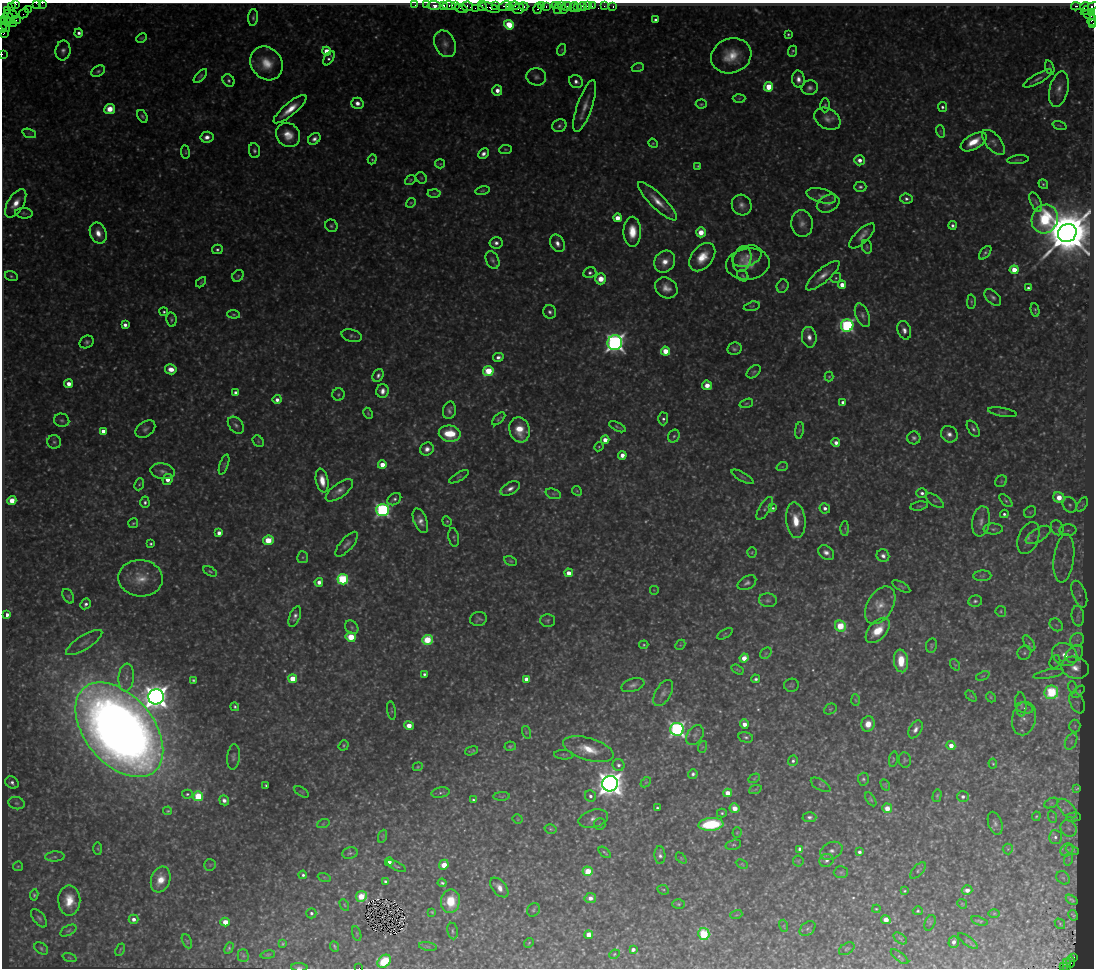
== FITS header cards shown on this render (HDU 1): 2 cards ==
NAXIS1  =                 1092
NAXIS2  =                  966

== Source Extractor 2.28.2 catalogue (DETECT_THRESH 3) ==
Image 1092 x 966 px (HDU 1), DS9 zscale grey, 1 PNG px = 1 image px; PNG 1096 x 970 px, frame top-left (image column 1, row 966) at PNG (2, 3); each listed source drawn as its Kron ellipse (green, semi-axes under 4 px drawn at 4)
Background 1.52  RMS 0.079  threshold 0.237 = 3 sigma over >= 5 px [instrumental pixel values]
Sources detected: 632; of the 632, the 500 brightest by FLUX_AUTO listed and drawn (132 fainter detections omitted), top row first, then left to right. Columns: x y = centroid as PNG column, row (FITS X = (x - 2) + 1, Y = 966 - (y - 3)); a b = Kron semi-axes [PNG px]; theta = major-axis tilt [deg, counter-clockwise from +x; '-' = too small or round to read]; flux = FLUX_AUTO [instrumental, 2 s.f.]
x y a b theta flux
37 3 4 2 - 47
42 3 2 2 - 12
16 4 3 2 - 21
415 5 2 2 - 21
426 5 2 2 - 36
434 5 7 3 -2 410
444 5 3 3 - 90
449 5 6 3 0 110
455 5 4 3 - 53
495 5 3 3 - 62
467 6 6 5 - 75
482 6 5 3 - 62
504 6 7 4 22 240
514 6 5 3 - 34
524 6 4 3 - 150
541 6 3 2 - 48
546 6 3 2 - 40
555 6 3 3 - 54
562 6 2 2 - 53
567 6 5 3 - 160
582 6 4 3 - 130
587 6 2 2 - 15
592 6 2 2 - 30
604 6 3 2 - 12
613 6 3 2 - 19
1076 6 5 3 - 670
11 7 4 2 - 38
574 7 5 3 - 22
1085 7 5 2 - 20
461 8 6 2 -17 63
475 8 2 2 - 26
490 8 10 4 -20 430
509 8 3 3 - 210
518 8 6 5 - 260
558 8 5 3 - 130
577 8 2 2 - 15
1089 8 10 3 34 200
28 9 2 2 - 36
538 9 5 3 - 100
8 10 4 2 - 12
563 10 2 2 - 45
24 13 5 2 - 45
1092 13 4 3 - 67
12 15 5 3 - 63
1089 15 6 3 -27 100
9 17 7 3 -61 92
253 17 8 5 85 13
5 20 3 2 - 42
15 20 5 2 - 52
656 20 4 3 - 20
1092 20 6 3 72 100
11 23 6 2 -17 62
1093 24 3 2 - 39
5 25 8 3 -60 150
509 25 5 4 - 210
3 28 4 2 - 74
4 33 3 2 - 80
79 33 4 4 - 21
788 34 3 3 - 7.6
141 38 5 3 - 7
445 44 14 10 -64 44
561 50 6 4 70 6.7
63 51 10 7 81 26
327 51 4 4 - 88
793 51 5 3 - 8.3
2 54 2 2 - 22
731 56 20 17 20 140
329 58 8 4 56 15
267 63 18 15 -52 120
638 67 6 4 18 7.6
1050 68 7 4 -72 7.9
98 71 7 5 34 12
200 76 8 4 47 11
536 77 10 8 -13 23
798 79 8 6 -85 36
1038 79 16 5 29 25
229 80 6 5 - 14
576 81 7 6 - 25
768 87 5 4 - 210
810 88 8 7 - 22
1059 89 18 9 76 51
497 90 5 5 - 44
739 98 6 4 2 7.7
357 103 6 5 - 31
701 104 5 4 - 7.4
825 105 7 4 89 9.8
585 106 27 7 71 62
942 107 5 4 - 13
110 109 5 5 - 87
290 109 21 6 40 95
142 116 7 4 -57 10
827 119 14 10 -31 42
1059 125 7 3 -19 6.2
559 126 7 6 - 15
940 131 6 4 -72 6.9
29 133 7 4 -19 11
288 135 13 11 -48 83
207 137 6 5 - 35
314 139 7 5 37 23
974 142 14 7 30 110
994 142 15 7 -49 28
653 143 5 4 - 6.2
505 149 6 4 5 7.9
254 151 7 5 -82 14
185 152 7 3 -82 6.2
483 154 6 5 - 26
372 159 5 4 - 7.4
860 160 5 5 - 46
1018 160 11 3 5 8.6
440 164 5 4 - 6.7
698 166 4 3 - 6.9
421 178 6 5 - 8.3
410 180 6 4 39 6.7
1043 184 5 4 - 9.4
860 187 6 5 - 13
482 190 7 4 11 7.5
434 193 6 4 -2 8.3
821 196 15 7 -15 34
906 199 6 5 - 18
657 201 26 7 -44 84
1036 202 10 5 -65 16
16 203 16 8 59 75
411 203 5 4 - 7
828 204 12 8 26 29
742 205 10 9 - 35
24 213 9 5 -6 12
617 218 4 4 - 67
1045 219 14 13 - 560
802 224 13 11 -85 42
952 225 4 4 - 18
331 226 6 6 - 11
632 232 15 8 -89 110
701 232 5 5 - 76
98 233 11 8 -68 57
1067 233 9 8 - 42000
862 236 16 6 44 39
496 243 6 5 - 22
557 243 9 6 -63 35
867 247 7 5 -77 9.8
217 249 5 5 - 13
985 253 8 4 51 13
747 256 15 10 21 44
702 257 16 10 51 120
742 259 13 9 75 34
492 260 9 6 -63 18
665 262 11 10 - 67
748 264 22 15 7 92
1014 270 4 4 - 110
590 273 6 5 - 16
11 276 6 5 - 10
238 276 6 5 - 11
743 276 6 5 - 9.6
823 276 21 7 40 51
836 278 5 5 - 9.8
601 279 5 5 - 79
201 282 6 3 46 6.3
842 285 4 4 - 70
783 286 7 5 64 9.9
666 288 12 10 -35 53
1028 288 4 3 - 14
993 297 10 6 -43 19
971 302 7 4 88 8.2
752 306 8 4 14 8.8
1035 310 7 3 -80 7.8
164 312 4 4 - 9.4
550 312 7 6 - 18
233 314 6 4 -5 8.2
862 315 12 6 -68 25
171 319 7 5 -81 11
125 325 4 4 - 23
847 326 6 6 - 1100
904 330 9 6 -71 30
352 336 10 6 -15 15
809 337 10 7 -83 41
87 342 7 6 - 14
615 343 7 7 - 2800
734 349 7 6 - 18
665 351 4 4 - 110
498 357 5 4 - 25
171 369 6 5 - 62
488 371 5 5 - 270
754 372 8 5 40 11
378 375 7 5 62 18
829 377 5 4 - 6.6
69 384 4 4 - 48
707 385 5 5 - 53
382 391 7 6 - 34
235 393 4 4 - 20
338 395 6 6 - 11
277 400 4 4 - 33
843 402 4 3 - 21
746 403 7 4 18 8
449 410 9 6 78 20
1002 412 14 3 -10 9.9
368 413 6 4 -63 6.8
499 419 8 3 44 9.6
663 419 6 5 - 15
62 420 8 6 -14 14
236 425 9 6 -49 21
617 427 9 3 -27 9.6
145 429 11 7 36 21
973 429 9 5 -58 15
520 430 13 10 -74 120
799 430 8 4 81 11
103 431 4 4 - 33
450 434 11 8 -9 170
949 434 9 7 -44 33
674 436 7 5 60 13
914 438 6 6 - 16
605 440 4 4 - 77
258 441 6 5 - 8.8
54 442 7 6 - 15
836 443 4 4 - 31
599 447 5 4 - 6.4
427 449 7 6 - 31
622 455 4 4 - 45
224 465 11 3 71 9.2
382 465 4 4 - 85
782 467 6 3 18 6.8
163 471 12 8 -9 32
459 477 11 4 31 9.7
742 477 12 4 -30 13
168 479 6 4 63 49
322 481 12 6 -78 73
1001 481 6 5 - 8.7
139 484 6 4 66 8.6
510 488 10 6 30 30
339 490 16 7 36 38
577 491 5 4 - 7.1
922 493 5 5 - 19
553 494 8 5 -19 11
1059 497 6 5 - 100
394 499 7 5 36 15
12 500 4 4 - 120
935 501 10 5 -36 14
1006 501 8 4 -42 10
145 502 6 4 -88 14
1070 505 8 6 -61 21
1082 505 8 4 58 12
919 506 9 4 9 9.6
765 508 13 5 57 17
773 508 4 3 - 8.9
825 508 5 5 - 24
383 510 6 6 - 1300
1030 512 6 5 - 9.3
1004 514 4 4 - 13
796 520 18 9 -84 120
420 521 13 6 -69 39
447 521 5 4 - 6.9
981 521 15 9 80 42
133 523 5 4 - 7
845 528 7 4 89 8.7
1057 528 8 6 -66 16
993 529 10 5 0 15
1068 530 8 6 1 18
219 533 4 4 - 31
1038 535 14 6 31 33
454 537 9 5 -81 10
1028 538 16 10 68 50
268 540 5 5 - 160
151 544 3 3 - 8.7
347 544 15 6 49 25
752 552 5 4 - 6.6
826 553 9 6 -38 31
883 556 6 6 - 23
303 557 6 5 - 10
1064 558 24 10 83 81
511 561 7 4 -26 8.3
210 571 7 4 -30 9.3
569 573 4 4 - 61
982 576 9 5 3 13
141 578 22 18 -5 130
343 579 5 5 - 590
319 582 4 4 - 37
747 583 10 6 29 19
901 586 10 4 -30 9.5
654 590 5 5 - 7.7
1079 594 14 6 -70 27
68 596 8 5 -61 12
768 600 9 7 -4 17
975 601 7 5 11 13
86 604 6 5 - 17
880 605 20 13 59 83
1001 611 5 5 - 7.7
7 615 4 4 - 33
295 616 11 5 69 23
1078 616 10 6 -83 21
478 619 8 7 - 17
547 620 7 6 - 12
1056 625 7 5 -44 13
840 626 6 5 - 220
352 627 7 6 - 15
878 630 15 8 48 120
725 634 9 3 30 6.8
351 637 5 4 - 170
427 640 5 5 - 320
1077 640 7 6 - 21
84 643 21 7 32 40
1029 643 9 4 -55 12
644 645 4 4 - 7.5
680 645 6 4 44 6.8
931 645 7 5 78 9.9
766 653 6 5 - 9.8
1024 653 7 6 - 15
1065 654 13 10 -32 96
1074 654 10 7 44 30
744 658 4 4 - 81
901 661 11 7 -84 160
1055 662 7 5 68 10
955 665 6 4 -54 8.1
1075 668 14 11 -17 67
737 670 6 3 -31 6.6
424 674 4 3 - 12
1049 674 15 3 11 17
983 676 7 3 22 6.4
126 677 14 7 86 46
292 679 4 4 - 150
526 679 4 4 - 32
755 679 4 3 - 12
193 680 3 3 - 9.5
633 685 12 6 19 25
791 685 7 6 - 10
1072 687 6 4 -72 6.8
1051 692 7 6 - 630
1078 692 7 4 43 9
663 693 14 7 59 27
971 696 6 4 -44 6.7
156 697 8 7 - 6800
991 697 5 4 - 7
855 700 6 4 -87 7.7
1077 702 11 6 -65 17
1021 704 12 5 -85 22
235 707 4 4 - 9.5
1025 708 9 5 -14 15
830 709 6 5 - 7.9
391 710 9 3 -81 7.2
1024 718 17 12 79 48
744 724 5 4 - 52
868 724 8 6 72 61
409 725 5 4 - 91
1075 726 6 5 - 14
677 729 7 6 - 1900
915 729 10 6 62 30
119 730 55 34 -50 12000
526 732 6 4 -73 7.7
695 735 11 7 55 22
746 737 7 5 -14 13
1071 742 9 5 65 20
344 745 5 4 - 7.7
510 746 6 4 13 9.5
951 746 4 4 - 62
702 747 6 4 70 6.5
588 749 26 11 -16 130
472 751 7 3 16 8.4
564 755 10 4 -4 11
233 757 13 6 84 17
893 759 8 3 79 6.8
905 760 7 6 - 11
793 761 5 5 - 13
993 764 5 4 - 6.3
619 765 6 5 - 18
418 767 5 4 - 7.4
693 774 5 4 - 16
754 778 6 4 31 7
863 779 6 5 - 12
12 782 7 5 -39 19
646 782 6 4 42 7.8
610 784 8 7 - 8200
266 785 3 3 - 7.2
820 785 11 5 -30 11
885 785 6 4 -60 6.4
1076 788 4 3 - 7.8
755 790 6 4 21 7.6
302 792 8 3 -31 7.3
441 793 9 5 10 15
728 793 4 4 - 76
187 794 5 4 - 10
198 796 5 5 - 370
502 796 8 4 3 9.2
590 796 6 5 - 19
937 796 6 4 74 7.9
963 797 6 5 - 20
871 799 8 4 -58 8.9
224 800 5 4 - 24
473 800 4 4 - 11
16 803 8 6 -15 14
1051 803 7 4 25 10
657 808 3 3 - 10
735 808 5 4 - 58
887 808 5 4 - 64
1067 808 12 6 -45 32
168 811 4 3 - 6.9
722 813 5 4 - 10
1036 816 5 3 - 7.1
809 817 7 5 -1 16
1053 817 6 4 -69 9.3
1073 817 7 4 3 10
518 819 5 4 - 6.2
593 819 15 8 15 39
995 823 12 6 -71 22
323 824 6 4 19 8.5
600 824 6 5 - 9.1
711 824 12 6 5 440
1068 828 9 7 -45 25
551 829 6 4 -16 9.2
737 833 5 4 - 6.1
383 836 7 4 71 8.6
1055 837 7 6 - 20
733 845 8 5 15 12
98 849 6 4 -89 6.4
800 849 4 4 - 26
1008 849 5 5 - 6.9
1067 850 7 5 45 19
1072 850 7 4 -24 9.2
831 851 12 8 27 31
605 852 7 3 -42 8.2
859 852 4 3 - 18
350 853 8 6 16 13
660 855 9 5 -87 19
55 857 10 5 3 15
681 858 6 4 -45 6.4
1069 859 6 4 72 8.9
826 860 7 6 - 19
798 861 5 5 - 8.1
389 862 4 4 - 31
742 864 6 4 -26 6.5
210 865 6 5 - 8.8
444 865 5 4 - 110
18 866 5 4 - 6.8
396 866 10 3 -27 9
918 870 10 5 47 13
588 871 5 4 - 170
841 872 7 5 2 10
303 875 4 4 - 12
324 877 6 4 -18 8.8
1063 878 7 6 - 12
161 880 13 9 70 97
385 881 4 3 - 13
442 883 4 3 - 11
499 887 11 6 -49 47
663 890 6 4 -26 8.3
967 890 5 4 - 48
905 891 3 3 - 6.7
34 895 6 4 82 9.1
361 896 5 5 - 200
590 898 6 5 - 37
69 900 15 11 -90 110
1072 900 6 3 -35 11
450 901 12 9 78 170
679 904 6 4 0 7.6
962 904 5 4 - 6.2
344 905 6 4 -61 8
876 909 4 3 - 6.6
533 910 7 6 - 12
918 911 5 4 - 9.3
432 912 3 3 - 6.2
311 913 5 5 - 14
994 913 6 4 1 6.8
736 915 6 4 17 7.2
1073 915 5 2 - 6.7
39 918 11 5 -51 16
134 919 5 4 - 32
886 920 5 4 - 59
979 921 8 3 -18 8.7
225 922 5 4 - 96
930 923 8 5 67 8.9
1060 924 6 4 -49 6.3
784 926 6 4 -73 7.4
808 929 9 6 39 14
68 931 9 5 28 11
452 931 8 5 -80 11
357 934 8 3 -71 7.7
704 934 6 5 - 450
589 935 4 4 - 69
900 938 8 5 -36 9.4
187 941 7 4 -65 10
968 941 12 3 -36 9.1
954 942 6 5 - 35
529 943 5 4 - 6.7
283 944 3 3 - 6.8
335 946 6 3 -65 8.7
428 946 9 4 -9 14
41 948 7 5 -36 12
229 948 6 4 62 9.8
633 949 4 4 - 26
847 949 8 5 30 9.6
120 950 6 2 65 6.8
614 954 5 4 - 7.5
243 955 6 5 - 8.6
268 955 7 3 9 6.9
899 957 10 4 -39 10
1073 957 3 2 - 270
70 958 7 3 -19 6.9
384 961 7 5 42 240
1070 961 6 3 -80 250
1066 963 3 2 - 140
1063 966 4 3 - 110
299 967 8 3 -2 11
1066 967 3 3 - 160
359 968 2 2 - 17
At the frame edge (FLAGS 8, measured only in part): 13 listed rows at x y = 37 3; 42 3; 16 4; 1089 8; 1092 13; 1092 20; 1093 24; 5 25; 3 28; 4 33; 2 54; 299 967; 359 968
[132 fainter detections neither listed nor drawn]